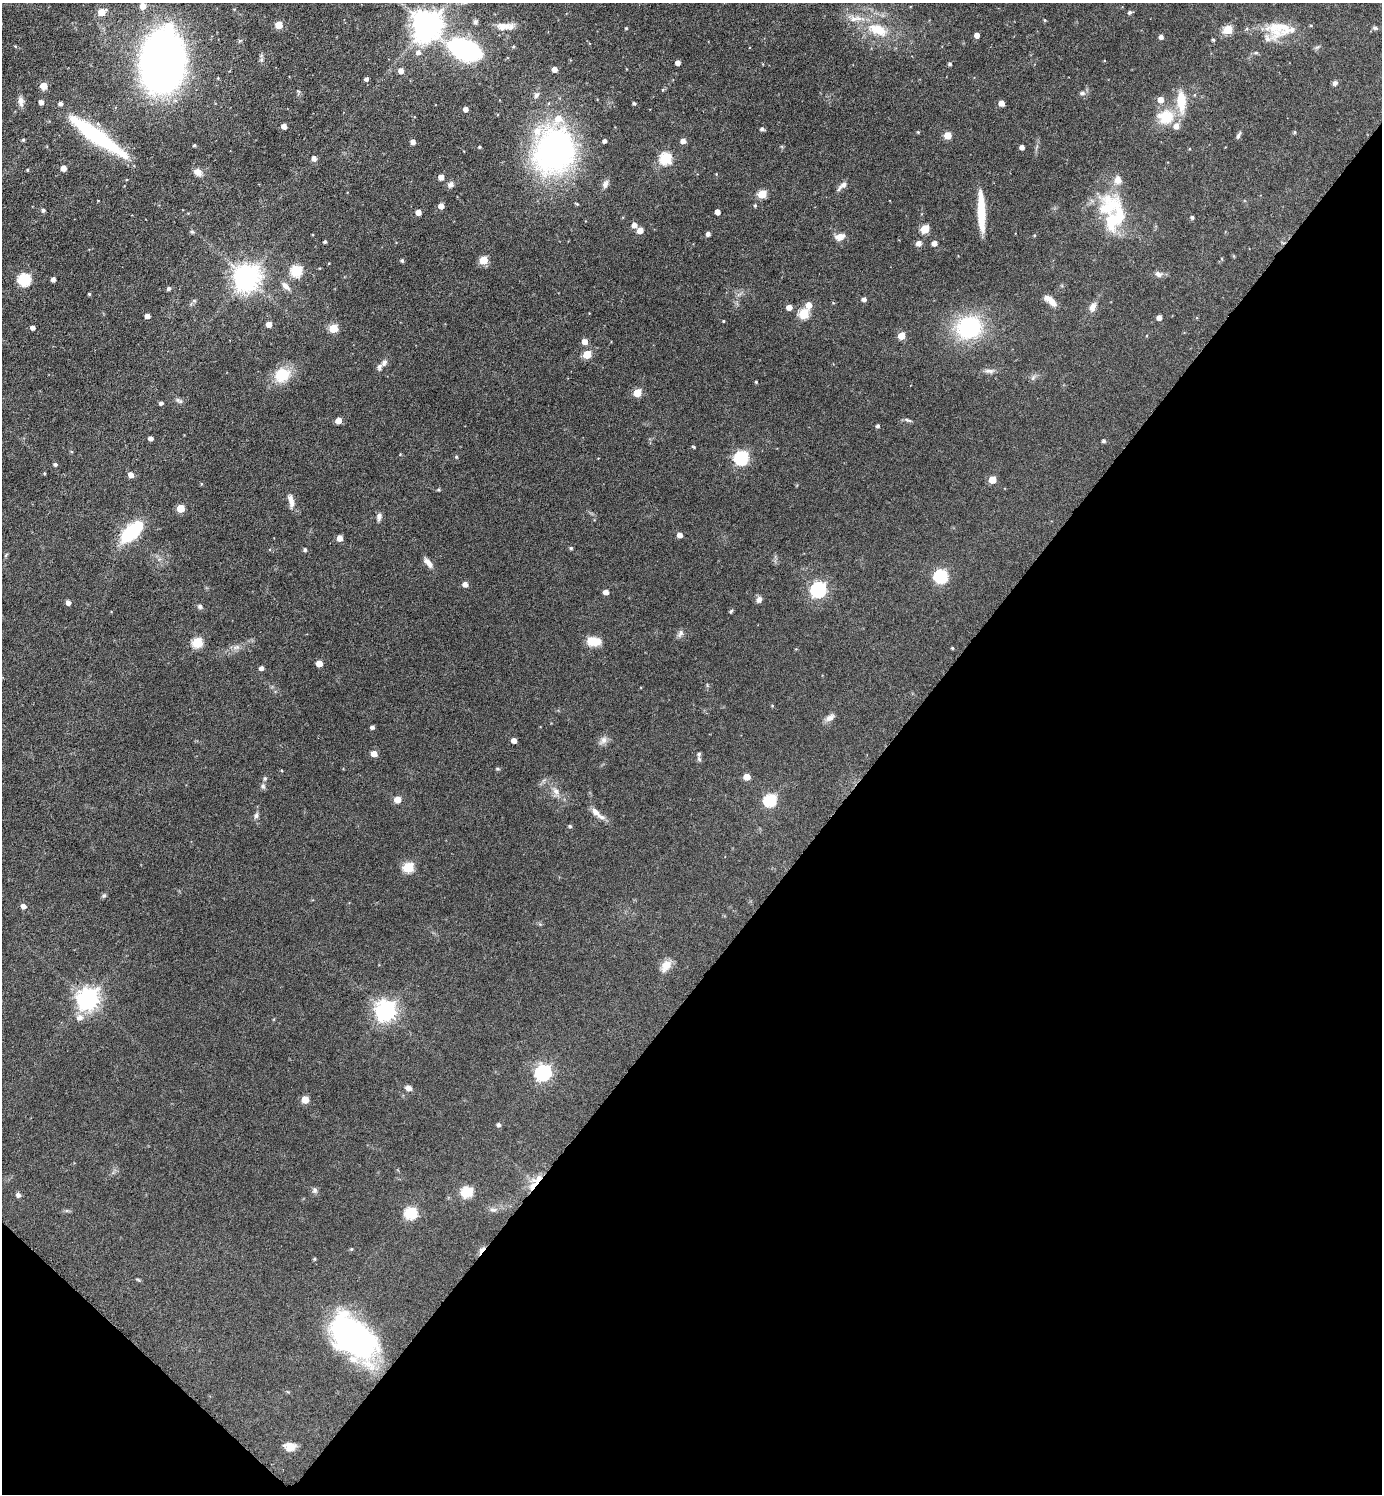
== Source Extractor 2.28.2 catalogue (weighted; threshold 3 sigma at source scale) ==
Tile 15 of 4 x 4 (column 3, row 4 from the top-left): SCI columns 2919-4298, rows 7-1498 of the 5984 x 5981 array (HDU 1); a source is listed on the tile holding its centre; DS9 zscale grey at full resolution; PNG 1384 x 1496 px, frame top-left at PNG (2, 3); no overlay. Shown black and unused: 38% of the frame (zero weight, under 3 of 6 exposures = <1% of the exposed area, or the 3 px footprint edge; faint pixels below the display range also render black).
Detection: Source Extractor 2.28.2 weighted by HDU 2 'WHT'; one run over the whole footprint, this tile lists its part. Background 0.081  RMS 0.004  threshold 0.0163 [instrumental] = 3 sigma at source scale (4.09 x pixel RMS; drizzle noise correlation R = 1.36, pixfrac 0.8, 0.05/0.05 arcsec/px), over >= 5 px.
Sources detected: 204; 2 inside a brighter object's white glare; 1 cosmic-ray / hot-pixel residue — not listed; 15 inside a brighter listed object's ellipse — not listed separately; the other 186 listed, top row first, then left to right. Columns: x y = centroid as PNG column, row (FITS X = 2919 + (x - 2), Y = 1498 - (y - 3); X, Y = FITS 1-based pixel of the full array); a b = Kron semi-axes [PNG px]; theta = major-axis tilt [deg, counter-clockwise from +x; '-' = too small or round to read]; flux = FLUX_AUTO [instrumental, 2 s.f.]
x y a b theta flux
143 6 5 5 - 3.5
101 12 6 5 - 5.7
1130 12 5 4 - 0.74
1045 20 4 4 - 0.36
475 22 6 6 - 0.74
279 25 5 5 - 6.2
427 26 9 9 - 550
505 26 23 8 1 3.6
1279 27 41 18 -7 12
626 28 4 3 - 0.33
1375 28 7 5 -2 0.7
878 30 31 15 -23 11
1228 30 5 5 - 14
977 35 4 4 - 2.3
1161 37 4 4 - 1.3
1213 40 4 4 - 0.45
465 49 28 17 -20 48
418 52 7 6 - 1.7
1256 53 5 3 - 0.48
162 61 41 28 85 250
678 63 4 4 - 2
950 64 4 4 - 0.64
554 69 5 4 - 2.2
401 71 5 5 - 2.2
366 79 4 4 - 0.96
1335 83 7 6 - 0.93
44 86 5 5 - 5.1
1082 93 6 6 - 1
536 95 10 6 53 1.2
1160 100 6 5 - 2.9
21 101 12 7 -79 1.7
1181 101 20 9 -87 9.6
634 103 3 3 - 0.61
1001 103 5 4 - 2.6
465 109 4 4 - 1.8
1166 117 20 17 6 10
284 126 4 4 - 2.4
762 129 5 4 - 0.8
918 132 4 4 - 0.32
1295 132 5 3 - 0.4
95 135 66 14 -35 34
947 135 5 5 - 7.4
1238 136 10 4 65 0.79
23 140 4 4 - 0.47
683 141 5 5 - 2
413 142 4 4 - 1.8
194 145 3 3 - 0.53
479 147 4 3 - 0.43
1022 147 4 4 - 1.6
557 149 58 47 50 83
314 158 5 5 - 1.8
666 158 6 6 - 31
63 168 5 4 - 2.8
27 170 3 3 - 0.32
198 172 9 7 -31 2.6
441 177 5 5 - 2.2
450 184 8 7 - 1.2
605 184 11 7 64 1.5
842 186 16 6 40 1.8
762 194 5 5 - 12
755 205 5 4 - 0.42
441 206 5 5 - 2.4
1109 206 39 30 39 19
43 210 5 4 - 0.75
418 212 4 4 - 2.5
717 212 4 4 - 2.2
981 212 39 7 -88 12
1192 217 4 4 - 0.73
634 225 5 5 - 2
925 229 5 5 - 12
640 230 5 5 - 3.7
192 232 5 4 - 0.57
708 234 4 4 - 1.3
840 237 13 9 16 2.3
325 241 3 3 - 0.61
919 243 6 5 - 1.8
934 243 4 4 - 2.1
484 260 5 5 - 9.3
402 261 4 3 - 0.59
296 271 6 6 - 30
1159 274 10 7 -23 1.4
247 277 9 8 - 390
24 279 6 6 - 36
53 279 4 4 - 1.3
286 286 13 6 -43 2
169 289 4 4 - 0.85
89 294 3 3 - 0.44
864 299 5 4 - 1.3
194 301 6 5 - 0.63
1052 302 16 7 -48 2.9
809 305 6 6 - 3.2
789 307 4 4 - 2.6
1092 307 12 8 69 2
804 314 6 5 - 20
147 316 4 4 - 1.9
1159 318 4 4 - 1.9
723 321 3 3 - 0.35
269 324 5 4 - 2.8
969 327 19 17 28 39
33 328 4 4 - 1.3
333 328 5 5 - 12
901 336 5 5 - 5.8
585 341 5 5 - 2.7
587 354 5 5 - 8.9
384 363 9 6 61 1.2
989 371 14 6 -1 1.5
282 375 20 18 34 9.3
1033 378 7 5 48 0.89
756 382 3 3 - 0.36
637 393 5 5 - 8.5
179 401 10 4 -32 0.89
161 403 4 4 - 0.89
338 420 5 4 - 3.5
908 420 11 4 -19 0.75
878 426 4 4 - 0.79
151 438 4 4 - 1.4
1104 441 4 4 - 0.68
694 447 5 3 - 0.33
456 457 5 4 - 0.47
741 458 7 6 - 51
55 464 4 4 - 0.7
44 473 4 3 - 0.36
131 475 5 5 - 2.1
992 479 5 5 - 6.1
291 501 18 6 -76 2.4
180 508 5 5 - 8.2
379 517 10 6 79 1.3
131 532 25 12 44 23
680 535 5 4 - 2
340 538 5 5 - 2.7
571 548 4 4 - 0.49
305 550 4 4 - 0.68
428 563 14 6 -53 2.2
941 576 6 6 - 51
465 584 5 5 - 2
818 589 7 6 - 75
606 592 5 4 - 2
759 600 8 6 69 1.5
68 602 5 4 - 1.5
200 606 6 6 - 0.82
731 611 5 4 - 0.51
680 633 11 6 63 1.2
593 641 12 8 -7 7.3
197 643 6 5 - 18
237 647 9 5 26 1.3
952 648 4 3 - 0.36
319 663 5 4 - 4.7
261 668 4 4 - 1.2
772 705 4 3 - 0.28
830 718 13 7 39 1.8
372 727 4 3 - 0.94
514 740 4 4 - 2.1
603 740 10 8 89 1.8
374 754 5 5 - 3.2
699 754 6 5 - 0.86
498 769 5 3 - 0.4
747 777 5 5 - 4.6
265 778 6 4 44 0.51
263 786 7 5 -67 0.81
556 791 10 6 -63 1.8
397 800 5 5 - 4.7
770 800 6 6 - 37
595 812 13 7 -47 2.3
256 816 8 5 74 0.91
570 826 4 4 - 0.54
408 867 6 5 - 22
104 896 7 4 20 0.58
23 906 5 5 - 1.7
666 966 17 10 57 3.5
88 999 8 7 - 230
386 1011 7 7 - 200
79 1017 8 7 - 2.1
543 1072 7 6 - 91
408 1088 8 6 -23 1.4
305 1100 5 5 - 5.5
499 1125 5 4 - 0.8
535 1182 24 7 53 5.4
315 1190 8 7 - 0.96
467 1192 6 5 - 26
18 1195 5 5 - 1.2
493 1210 12 4 -1 1.1
411 1213 6 6 - 30
351 1249 4 4 - 0.37
314 1259 4 3 - 0.42
353 1338 49 30 -45 84
289 1449 15 8 -8 2.1
Overlapping masked pixels (flux is a lower limit): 1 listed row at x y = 535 1182